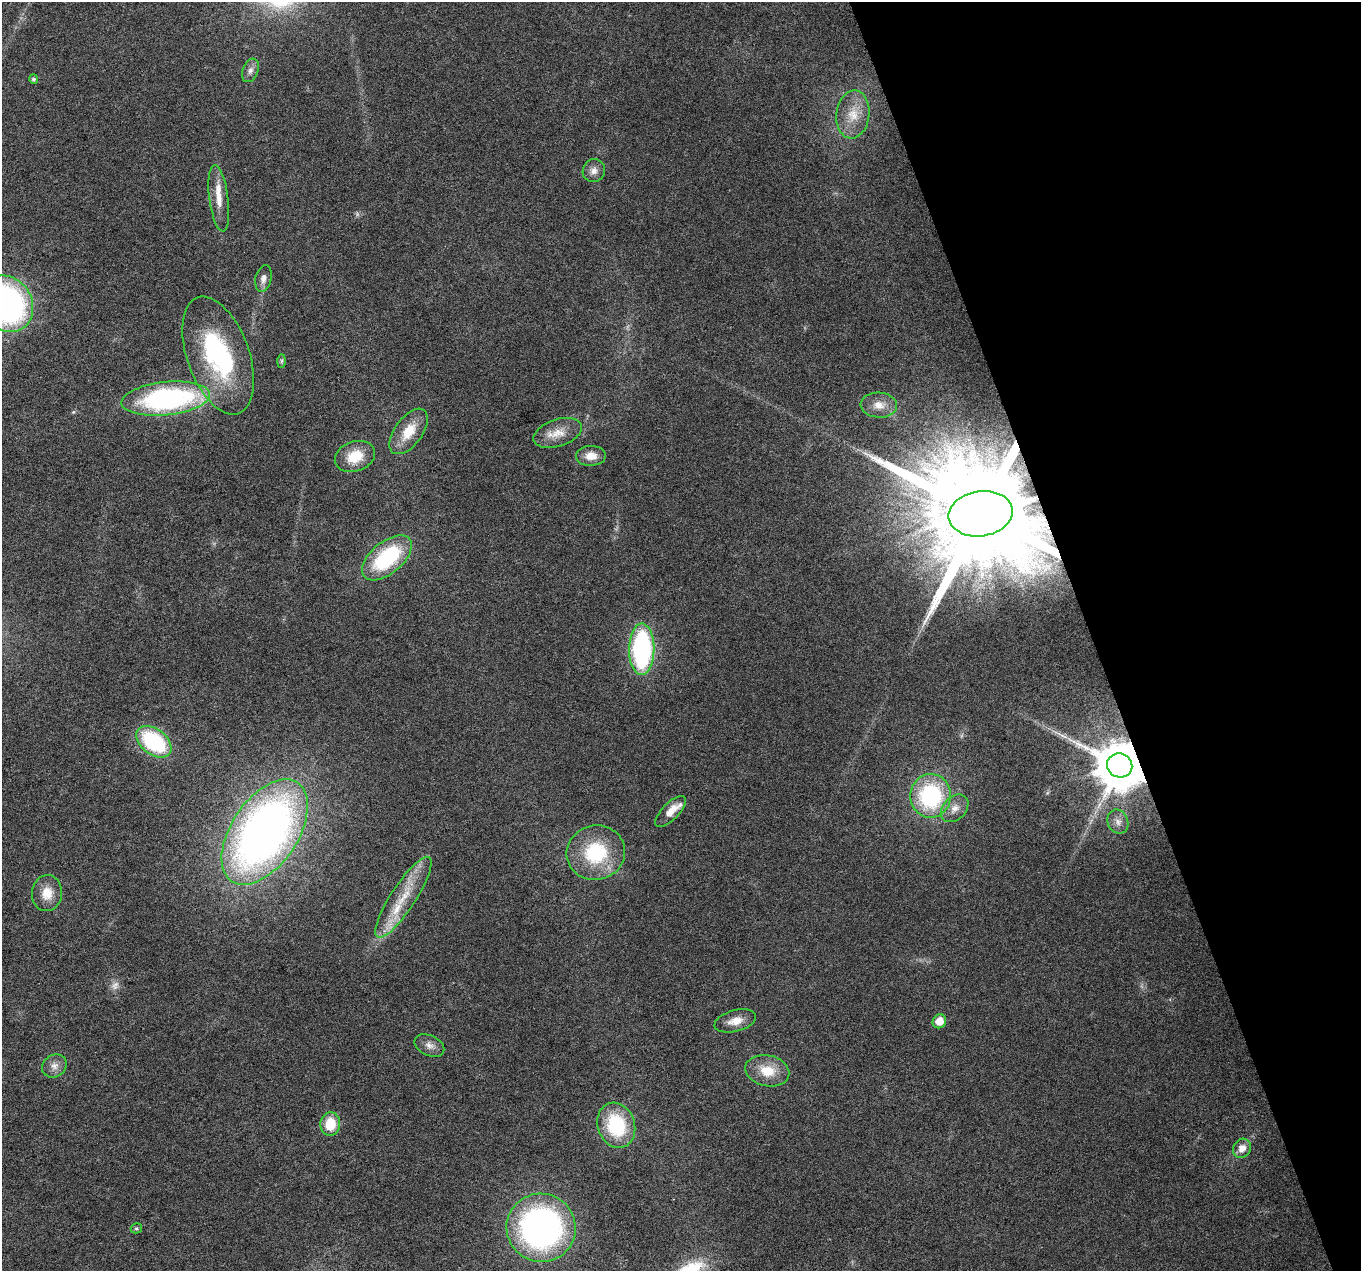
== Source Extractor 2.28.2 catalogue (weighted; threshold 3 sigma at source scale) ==
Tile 12 of 4 x 4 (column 4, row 3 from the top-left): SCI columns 4079-5437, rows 1393-2661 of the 5437 x 5268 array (HDU 1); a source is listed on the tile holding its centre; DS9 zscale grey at full resolution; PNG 1363 x 1273 px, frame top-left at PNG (2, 2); each listed source drawn as its Kron ellipse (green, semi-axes under 4 px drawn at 4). Shown black and unused: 20% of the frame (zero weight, under 3 of 6 exposures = <1% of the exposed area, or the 3 px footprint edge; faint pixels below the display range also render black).
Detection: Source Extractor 2.28.2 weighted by HDU 2 'WHT'; one run over the whole footprint, this tile lists its part. Background 0.0284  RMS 0.0027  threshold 0.0112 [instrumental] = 3 sigma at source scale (4.09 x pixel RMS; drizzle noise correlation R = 1.36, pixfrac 0.8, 0.0396/0.0396 arcsec/px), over >= 5 px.
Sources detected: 44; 1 too faint to see at this stretch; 1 inside a brighter object's white glare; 1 long thin detection or spike segment (spike, bleed or trail) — neither listed nor drawn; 3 inside a brighter listed object's ellipse — not listed separately; the other 38 listed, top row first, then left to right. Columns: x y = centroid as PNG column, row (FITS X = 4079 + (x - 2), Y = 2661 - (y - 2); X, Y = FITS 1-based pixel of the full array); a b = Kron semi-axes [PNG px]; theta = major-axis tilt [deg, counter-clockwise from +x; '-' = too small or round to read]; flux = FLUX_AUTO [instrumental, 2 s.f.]
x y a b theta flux
250 70 12 7 69 1.3
34 79 5 4 - 0.55
853 114 24 16 83 5.7
594 170 12 11 - 1.9
219 198 33 9 -83 4.3
263 279 13 8 78 1.5
6 304 29 25 -55 89
218 355 61 31 -71 37
281 361 7 4 89 0.48
166 399 44 16 6 59
879 405 18 12 -4 3.4
409 431 26 14 53 6.5
558 433 25 13 18 4.5
355 456 21 15 20 6.8
591 456 15 10 2 3.1
981 514 32 22 9 12000
387 558 29 16 40 23
642 649 26 12 89 45
154 742 20 12 -38 27
1120 765 13 12 - 1600
931 796 22 20 86 29
955 808 16 11 45 2.6
671 811 20 8 46 3.5
1118 822 12 10 -67 1.8
265 832 59 33 56 180
596 853 29 27 13 19
47 893 18 15 84 4.5
403 897 47 12 57 9.4
735 1021 21 10 15 3.2
939 1021 7 6 - 3.4
429 1046 16 10 -25 2
54 1066 13 11 31 2
767 1071 22 15 -13 6.5
330 1124 12 10 85 6.6
616 1125 23 18 -71 17
1242 1148 10 8 55 2.5
136 1228 6 5 - 0.38
541 1228 35 34 - 91
Overlapping masked pixels (flux is a lower limit): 2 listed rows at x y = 981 514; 1120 765
Isophote crosses this tile's border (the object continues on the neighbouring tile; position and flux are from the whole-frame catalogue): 1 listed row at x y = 6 304